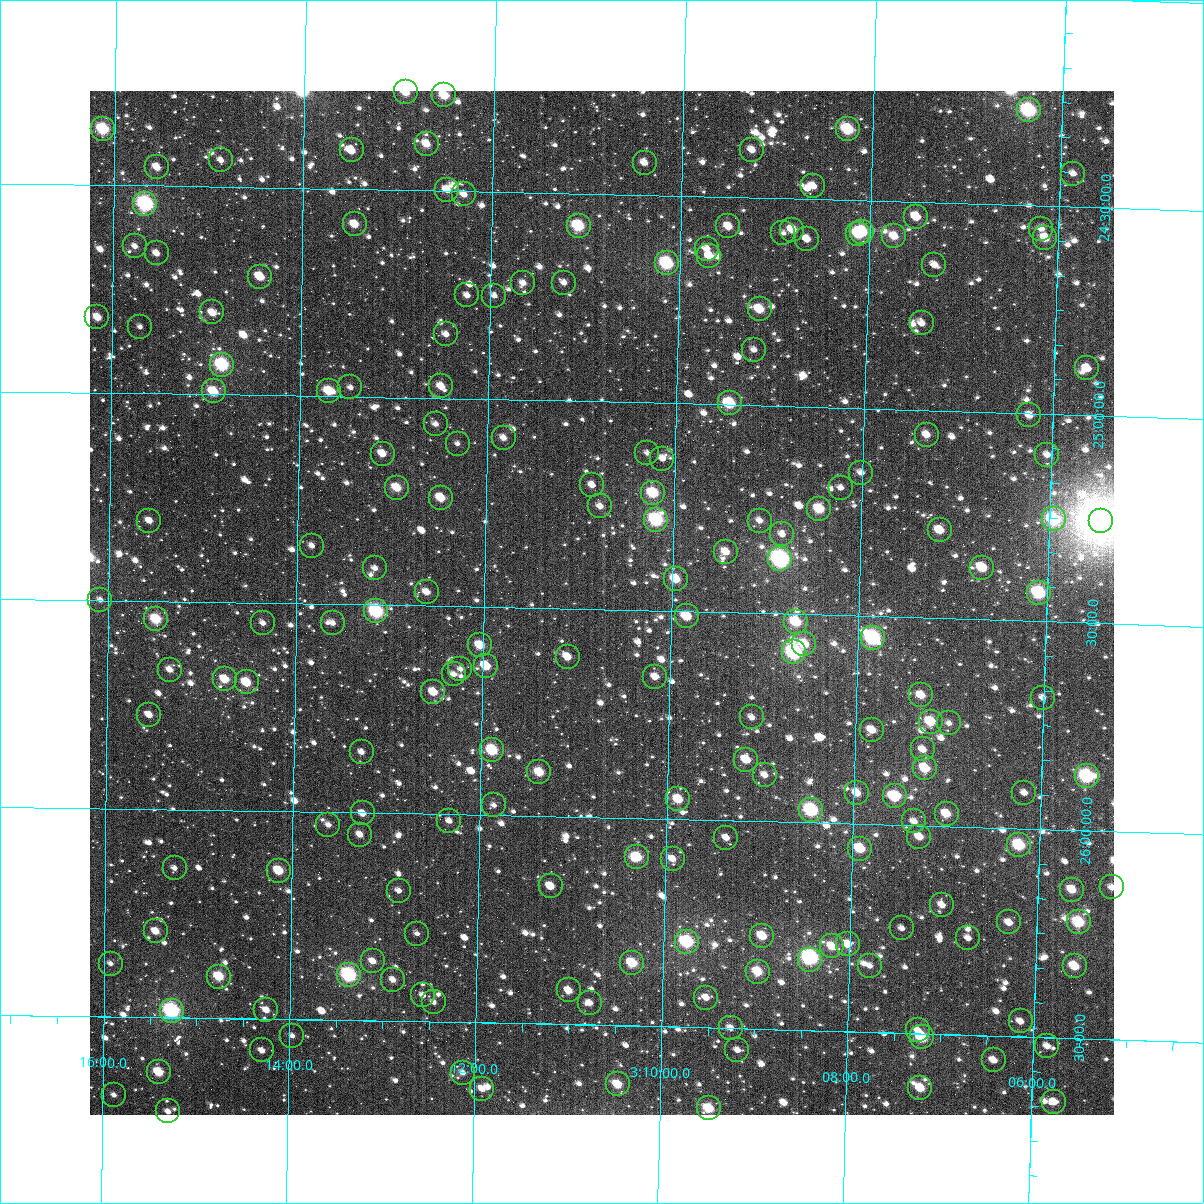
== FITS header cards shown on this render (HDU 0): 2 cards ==
NAXIS1  =                 1024
NAXIS2  =                 1024

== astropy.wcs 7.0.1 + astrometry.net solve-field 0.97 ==
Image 1024 x 1024 px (HDU 0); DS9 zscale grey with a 90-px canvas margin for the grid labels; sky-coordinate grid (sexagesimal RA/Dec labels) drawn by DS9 from the SOLVED WCS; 190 Tycho-2 reference stars matched to detected sources circled (green)
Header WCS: RA---TAN-SIP/DEC--TAN-SIP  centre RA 03:10:45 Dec +25:29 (47.69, +25.48 deg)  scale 8.66 arcsec/px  FOV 147.8' x 147.9'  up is +179 deg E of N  parity flipped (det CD > 0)
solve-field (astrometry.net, Tycho-2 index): VERIFIED the header's WCS against the Tycho-2 star catalogue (verified at 6 index scales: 17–190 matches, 0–1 conflicts across passes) and refined it, rather than solving blind
Solved WCS: RA---TAN-SIP/DEC--TAN-SIP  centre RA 03:10:45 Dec +25:29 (47.69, +25.48 deg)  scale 8.66 arcsec/px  FOV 147.8' x 147.9'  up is +179 deg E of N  parity flipped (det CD > 0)
The solver's refit moves the header's centre by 0.38 arcsec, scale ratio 1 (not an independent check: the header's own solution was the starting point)
Tycho-2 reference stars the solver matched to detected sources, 190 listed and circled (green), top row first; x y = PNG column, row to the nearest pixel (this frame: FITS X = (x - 90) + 1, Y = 1024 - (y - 91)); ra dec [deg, ICRS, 3 dp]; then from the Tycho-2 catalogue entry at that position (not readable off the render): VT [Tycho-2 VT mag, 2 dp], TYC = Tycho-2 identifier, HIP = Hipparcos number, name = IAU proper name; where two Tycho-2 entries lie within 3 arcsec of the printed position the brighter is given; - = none
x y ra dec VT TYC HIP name
406 92 48.233 +24.265 10.32 1784-572-1 - -
444 95 48.131 +24.271 10.03 1783-572-1 - -
1029 110 46.588 +24.272 8.54 1783-983-1 - -
103 129 49.031 +24.365 9.00 1784-128-1 - -
848 129 47.064 +24.330 9.40 1783-92-1 - -
427 144 48.176 +24.389 11.57 1788-1098-1 - -
352 150 48.374 +24.408 11.04 1788-1321-1 - -
752 150 47.316 +24.386 11.22 1787-1027-1 - -
221 160 48.718 +24.437 11.61 1788-721-1 - -
645 163 47.599 +24.423 11.10 1787-956-1 - -
157 167 48.887 +24.455 10.94 1788-606-1 - -
1073 174 46.466 +24.421 11.74 1787-973-1 - -
813 186 47.151 +24.469 11.08 1787-877-1 - -
447 190 48.119 +24.498 11.19 1787-845-1 - -
464 194 48.074 +24.508 11.23 1787-1107-1 - -
145 204 48.916 +24.544 8.13 1788-923-1 15181 -
916 217 46.877 +24.536 10.84 1787-921-1 - -
355 224 48.361 +24.585 10.56 1788-1083-1 - -
579 226 47.770 +24.578 9.19 1787-1046-1 - -
728 226 47.373 +24.571 10.74 1787-806-1 - -
1041 229 46.546 +24.555 12.18 1787-749-1 - -
792 230 47.203 +24.575 10.55 1787-820-1 - -
862 232 47.020 +24.575 9.22 1787-941-1 - -
783 233 47.227 +24.584 11.42 1787-1067-1 - -
858 234 47.029 +24.581 10.61 1787-679-1 - -
894 236 46.933 +24.585 11.20 1787-797-1 - -
1045 238 46.533 +24.578 10.59 1787-687-1 - -
807 239 47.164 +24.597 10.98 1787-1145-1 - -
135 246 48.942 +24.646 11.63 1788-1050-1 - -
707 249 47.429 +24.626 11.42 1787-1072-1 - -
157 253 48.884 +24.663 11.49 1788-1207-1 - -
709 256 47.421 +24.644 10.86 1787-526-1 - -
667 263 47.533 +24.663 8.86 1787-482-1 14718 -
934 265 46.825 +24.651 11.62 1787-635-1 - -
260 277 48.610 +24.715 10.45 1788-909-1 - -
523 283 47.913 +24.719 12.50 1787-722-1 - -
564 283 47.805 +24.716 12.02 1787-1108-1 - -
467 295 48.060 +24.751 11.51 1787-740-1 - -
494 296 47.988 +24.750 11.52 1787-389-1 - -
760 309 47.285 +24.768 10.15 1787-991-1 - -
212 312 48.735 +24.803 10.86 1788-1295-1 - -
97 317 49.039 +24.818 10.39 1788-1240-1 - -
922 323 46.855 +24.792 11.76 1787-542-1 - -
140 327 48.926 +24.840 11.78 1788-920-1 - -
446 334 48.114 +24.846 11.68 1787-984-1 - -
754 350 47.297 +24.866 11.45 1787-638-1 - -
222 365 48.708 +24.928 8.63 1788-754-1 - -
1087 368 46.412 +24.888 10.81 1787-1076-1 - -
441 386 48.125 +24.971 10.94 1787-615-1 - -
350 387 48.366 +24.978 12.30 1788-289-1 - -
214 391 48.728 +24.993 9.81 1788-1110-1 - -
329 391 48.423 +24.987 10.01 1788-823-1 15030 -
730 403 47.358 +24.996 9.29 1787-846-1 - -
1029 415 46.561 +25.006 11.66 1787-978-1 - -
436 424 48.137 +25.062 11.84 1787-454-1 - -
927 435 46.833 +25.060 11.21 1787-94-1 - -
504 438 47.956 +25.092 11.86 1787-847-1 - -
458 444 48.078 +25.108 12.41 1787-865-1 - -
647 453 47.573 +25.120 12.06 1787-486-1 - -
383 454 48.277 +25.136 10.78 1788-1093-1 - -
1047 455 46.511 +25.099 11.38 1787-998-1 - -
662 459 47.533 +25.133 12.20 1787-1137-1 - -
861 473 47.004 +25.155 11.69 1787-726-1 - -
592 485 47.718 +25.201 11.57 1787-641-1 - -
397 488 48.237 +25.217 10.25 1788-1081-1 - -
841 488 47.057 +25.193 11.79 1787-725-1 - -
653 493 47.556 +25.217 9.54 1787-963-1 - -
441 498 48.120 +25.239 10.38 1787-361-1 - -
600 506 47.696 +25.251 11.76 1787-1085-1 - -
819 509 47.113 +25.245 9.90 1787-630-1 - -
1054 519 46.489 +25.254 9.19 1787-717-1 - -
656 520 47.546 +25.281 8.72 1787-760-1 - -
149 521 48.894 +25.306 11.19 1788-442-1 - -
760 521 47.271 +25.277 11.79 1787-814-1 - -
1101 521 46.361 +25.255 5.47 1787-1187-1 14376 -
940 530 46.790 +25.288 10.35 1787-798-1 - -
782 534 47.209 +25.309 12.09 1787-1168-1 - -
312 546 48.461 +25.360 12.13 1788-773-1 - -
726 552 47.358 +25.354 10.91 1787-955-1 - -
780 559 47.213 +25.368 7.84 1787-624-1 14621 -
375 568 48.292 +25.412 11.63 1788-311-1 - -
982 568 46.675 +25.375 10.03 1787-406-1 - -
676 579 47.490 +25.422 10.05 1787-650-1 - -
427 592 48.153 +25.467 11.16 1788-218-1 - -
1039 593 46.522 +25.431 8.93 1787-209-1 - -
100 600 49.022 +25.498 12.02 1788-861-1 - -
376 611 48.286 +25.515 8.61 1788-1030-1 14984 -
687 616 47.457 +25.512 10.21 1787-1150-1 - -
156 619 48.873 +25.542 9.48 1788-525-1 - -
796 622 47.167 +25.518 9.67 1787-791-1 - -
263 623 48.588 +25.548 12.10 1788-495-1 - -
333 623 48.402 +25.545 11.62 1788-578-1 - -
873 638 46.960 +25.552 8.35 1787-676-1 14548 -
804 644 47.143 +25.571 10.02 1787-384-1 - -
480 645 48.008 +25.592 10.15 1787-481-1 - -
794 652 47.170 +25.592 8.27 1787-616-1 14610 -
568 657 47.774 +25.616 11.19 1787-512-1 - -
486 666 47.991 +25.642 10.13 1787-1012-1 - -
460 669 48.059 +25.650 12.02 1787-1142-1 - -
170 670 48.834 +25.664 11.28 1788-145-1 - -
454 674 48.076 +25.663 11.60 1787-487-1 - -
655 677 47.539 +25.659 12.50 1787-431-1 - -
225 679 48.687 +25.685 10.56 1788-263-1 - -
247 682 48.629 +25.692 10.23 1788-420-1 - -
433 692 48.130 +25.707 10.54 1787-218-1 - -
921 695 46.828 +25.686 10.48 1787-609-1 - -
1043 698 46.503 +25.683 11.69 1787-323-1 - -
149 715 48.888 +25.773 10.99 1788-81-1 - -
752 717 47.278 +25.751 11.27 1787-30-1 - -
931 722 46.800 +25.749 9.90 1787-427-1 - -
949 723 46.751 +25.752 11.97 1787-403-1 - -
872 730 46.956 +25.773 11.16 1787-288-1 - -
923 749 46.819 +25.817 11.21 1787-419-1 - -
492 750 47.969 +25.845 9.47 1787-622-1 - -
362 752 48.319 +25.855 11.89 1788-550-1 - -
746 760 47.289 +25.853 10.73 1787-1090-1 - -
925 768 46.811 +25.862 9.94 1787-446-1 - -
539 772 47.842 +25.895 10.16 1787-400-1 - -
765 775 47.239 +25.889 11.77 1787-97-1 - -
1087 776 46.378 +25.869 8.69 1787-58-1 14379 -
857 793 46.991 +25.926 10.64 1787-554-1 - -
1024 793 46.544 +25.914 11.66 1787-74-1 - -
895 796 46.890 +25.932 9.66 1787-474-1 - -
678 799 47.469 +25.952 10.26 1787-224-1 - -
494 805 47.962 +25.976 12.69 1787-600-1 - -
811 810 47.113 +25.970 8.68 1787-1048-1 - -
363 813 48.313 +26.002 11.63 1788-832-1 - -
947 814 46.750 +25.970 10.40 1787-1178-1 - -
449 821 48.081 +26.016 11.94 1787-794-1 - -
914 821 46.836 +25.990 11.70 1787-1032-1 - -
328 825 48.404 +26.031 12.20 1788-154-1 - -
360 835 48.319 +26.054 11.71 1788-891-1 - -
919 837 46.821 +26.027 11.23 1787-656-1 - -
726 838 47.339 +26.042 11.04 1787-1035-1 - -
1019 845 46.553 +26.040 9.19 1787-179-1 - -
860 849 46.979 +26.059 10.01 1787-516-1 - -
637 857 47.576 +26.094 9.72 1787-118-1 - -
673 859 47.480 +26.096 10.96 1787-314-1 - -
175 868 48.814 +26.141 11.60 1788-577-1 - -
279 871 48.535 +26.144 9.91 1788-555-1 - -
551 886 47.806 +26.168 10.65 1787-44-1 - -
1112 887 46.302 +26.134 11.51 1787-360-1 - -
1072 890 46.409 +26.143 10.56 1787-186-1 - -
399 891 48.213 +26.186 12.01 1788-395-1 - -
942 905 46.755 +26.189 11.52 1787-665-1 - -
1009 922 46.574 +26.227 11.04 1787-241-1 - -
1079 922 46.388 +26.220 9.33 1787-583-1 - -
902 928 46.862 +26.248 11.98 1787-153-1 - -
156 931 48.862 +26.294 10.73 1792-559-1 - -
417 934 48.161 +26.289 13.46 1792-538-1 - -
762 936 47.235 +26.276 10.30 1791-810-1 - -
968 938 46.682 +26.267 12.09 1791-895-1 - -
687 942 47.437 +26.295 8.77 1791-1005-1 - -
848 944 47.005 +26.290 10.75 1791-779-1 - -
832 946 47.048 +26.296 10.45 1791-505-1 - -
810 960 47.107 +26.331 8.11 1791-794-1 14594 -
373 961 48.279 +26.357 11.52 1792-382-1 - -
632 963 47.582 +26.349 9.90 1791-863-1 - -
111 964 48.981 +26.374 11.80 1792-765-1 - -
870 966 46.945 +26.341 11.74 1791-883-1 - -
1075 966 46.395 +26.327 10.29 1791-687-1 - -
758 972 47.245 +26.362 10.14 1791-605-1 - -
349 975 48.342 +26.392 8.35 1792-887-1 15000 -
219 977 48.691 +26.401 9.68 1792-176-1 - -
393 980 48.224 +26.401 11.88 1792-880-1 - -
569 990 47.751 +26.418 10.61 1791-1096-1 - -
423 995 48.143 +26.437 11.80 1792-998-1 - -
706 998 47.382 +26.428 11.47 1791-944-1 - -
434 1002 48.113 +26.453 12.26 1791-956-1 - -
590 1003 47.694 +26.447 12.23 1791-1051-1 - -
266 1010 48.562 +26.479 12.07 1792-543-1 - -
172 1011 48.817 +26.485 8.07 1792-863-1 - -
1021 1021 46.535 +26.464 11.74 1791-900-1 - -
731 1028 47.314 +26.499 10.96 1791-480-1 - -
918 1030 46.811 +26.492 11.44 1791-879-1 - -
292 1036 48.492 +26.540 11.88 1792-841-1 - -
922 1037 46.799 +26.509 9.45 1791-508-1 - -
1047 1046 46.462 +26.521 12.24 1791-782-1 - -
262 1050 48.572 +26.577 11.92 1792-978-1 - -
737 1050 47.294 +26.552 11.67 1791-814-1 - -
994 1060 46.604 +26.559 11.20 1791-826-1 - -
159 1072 48.849 +26.632 9.79 1792-477-1 - -
463 1073 48.032 +26.621 12.04 1791-968-1 - -
618 1084 47.614 +26.641 10.18 1791-713-1 - -
920 1088 46.799 +26.631 10.33 1791-310-1 - -
482 1089 47.978 +26.660 11.78 1791-940-1 - -
114 1095 48.969 +26.688 11.39 1792-878-1 - -
1054 1102 46.439 +26.654 11.23 1791-626-1 - -
709 1108 47.367 +26.694 9.79 1791-268-1 - -
168 1111 48.823 +26.727 11.40 1792-855-1 - -